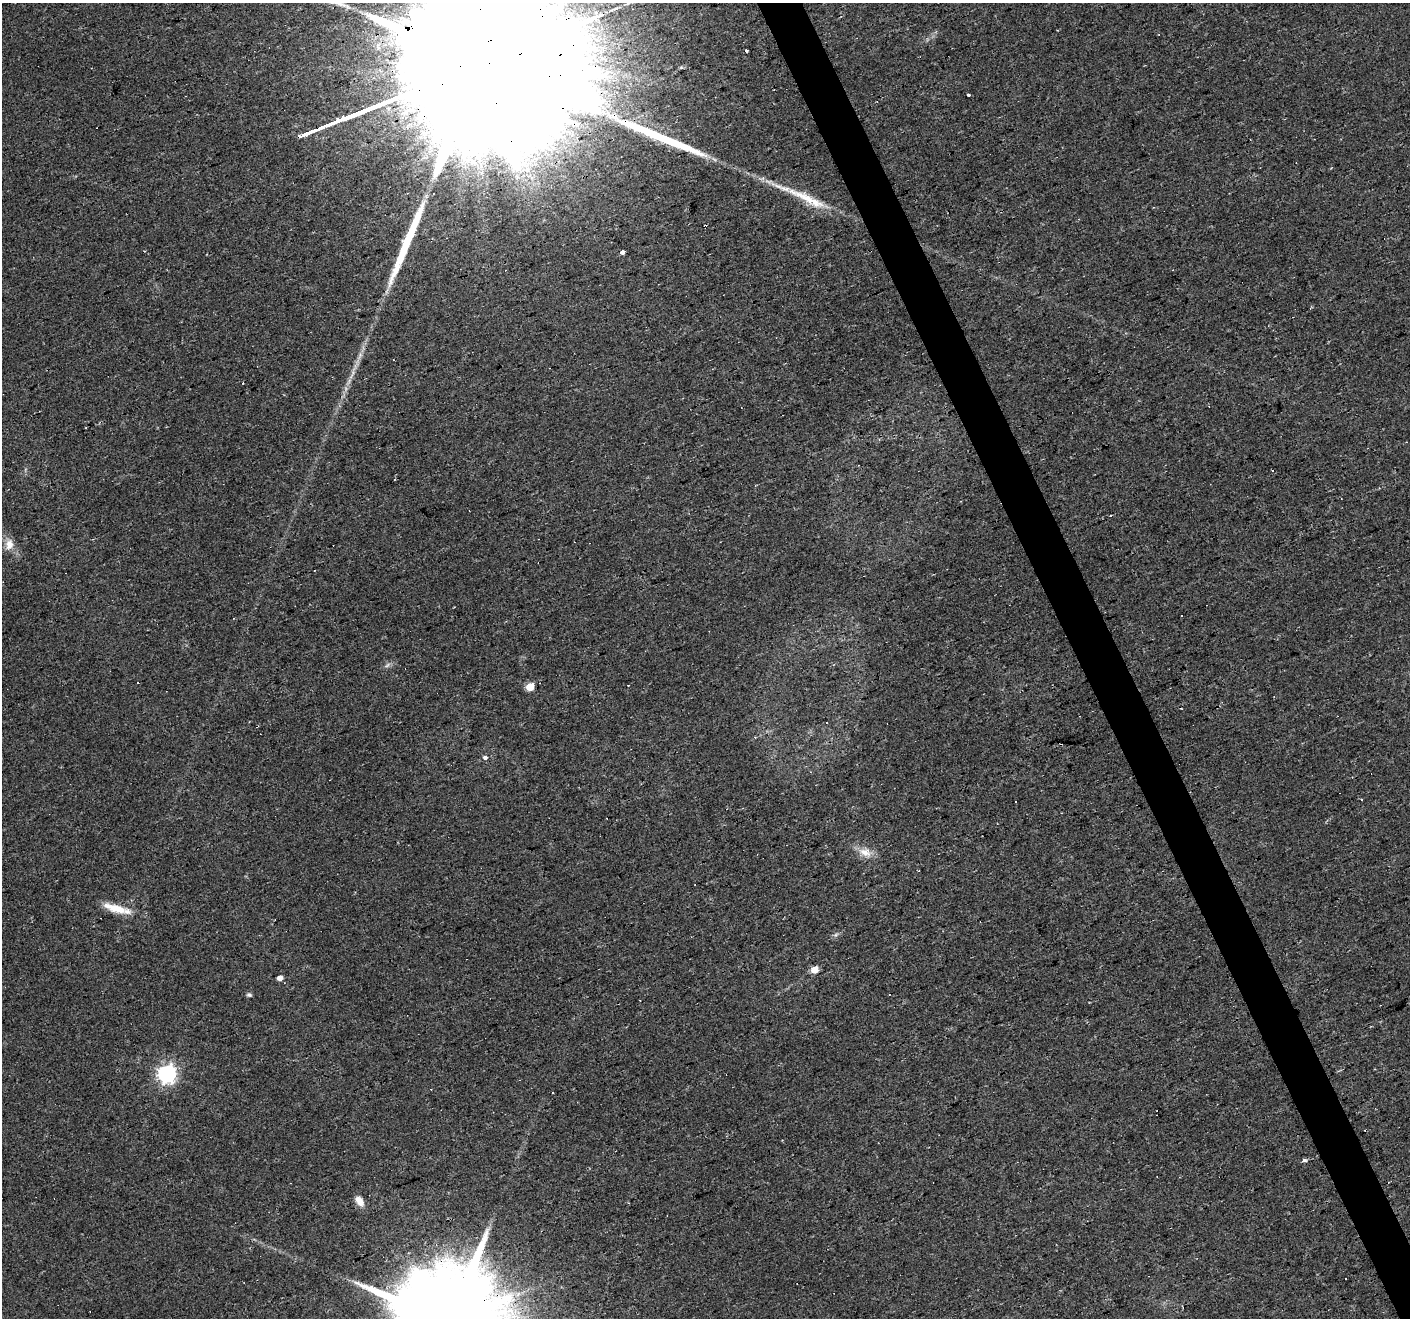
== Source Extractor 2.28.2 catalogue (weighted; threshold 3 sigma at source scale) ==
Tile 6 of 4 x 4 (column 2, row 2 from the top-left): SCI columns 1409-2816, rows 2718-4033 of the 5631 x 5490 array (HDU 1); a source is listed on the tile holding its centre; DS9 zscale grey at full resolution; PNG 1412 x 1320 px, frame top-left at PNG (2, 3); no overlay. Shown black and unused: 3% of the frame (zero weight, under 2 of 3 exposures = <1% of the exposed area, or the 3 px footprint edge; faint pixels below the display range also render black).
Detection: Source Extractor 2.28.2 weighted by HDU 2 'WHT'; one run over the whole footprint, this tile lists its part. Background 0.034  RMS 0.0061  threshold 0.0276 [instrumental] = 3 sigma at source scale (4.5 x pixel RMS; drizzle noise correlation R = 1.50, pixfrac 1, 0.0396/0.0396 arcsec/px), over >= 5 px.
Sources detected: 39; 1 too faint to see at this stretch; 13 cosmic-ray / hot-pixel residue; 2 long thin detections or spike segments (spike, bleed or trail) — not listed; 2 inside a brighter listed object's ellipse — not listed separately; the other 21 listed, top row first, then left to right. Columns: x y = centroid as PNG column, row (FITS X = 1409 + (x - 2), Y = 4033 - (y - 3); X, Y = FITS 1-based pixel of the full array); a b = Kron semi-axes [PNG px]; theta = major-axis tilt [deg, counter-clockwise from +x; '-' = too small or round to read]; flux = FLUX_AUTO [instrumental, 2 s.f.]
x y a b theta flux
468 68 235 32 22 220000
969 94 3 3 - 6.4
804 197 39 11 -21 17
705 226 3 3 - 2.2
623 252 4 3 - 23
9 544 15 11 -88 6.2
138 682 3 3 - 11
530 687 5 5 - 17
485 757 4 3 - 5.6
1362 799 2 2 - 0.65
1016 801 3 2 - 1.9
865 852 20 11 -13 7.7
117 909 37 9 -15 13
835 935 8 5 31 1.5
814 970 5 5 - 11
280 978 5 4 - 4
249 995 6 5 - 1.3
167 1074 7 7 - 260
1304 1160 3 3 - 2.7
359 1201 13 8 -52 5.3
1345 1279 3 2 - 0.85
Overlapping masked pixels (flux is a lower limit): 2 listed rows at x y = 468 68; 705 226
Isophote crosses this tile's border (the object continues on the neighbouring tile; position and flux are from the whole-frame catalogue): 1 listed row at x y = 468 68